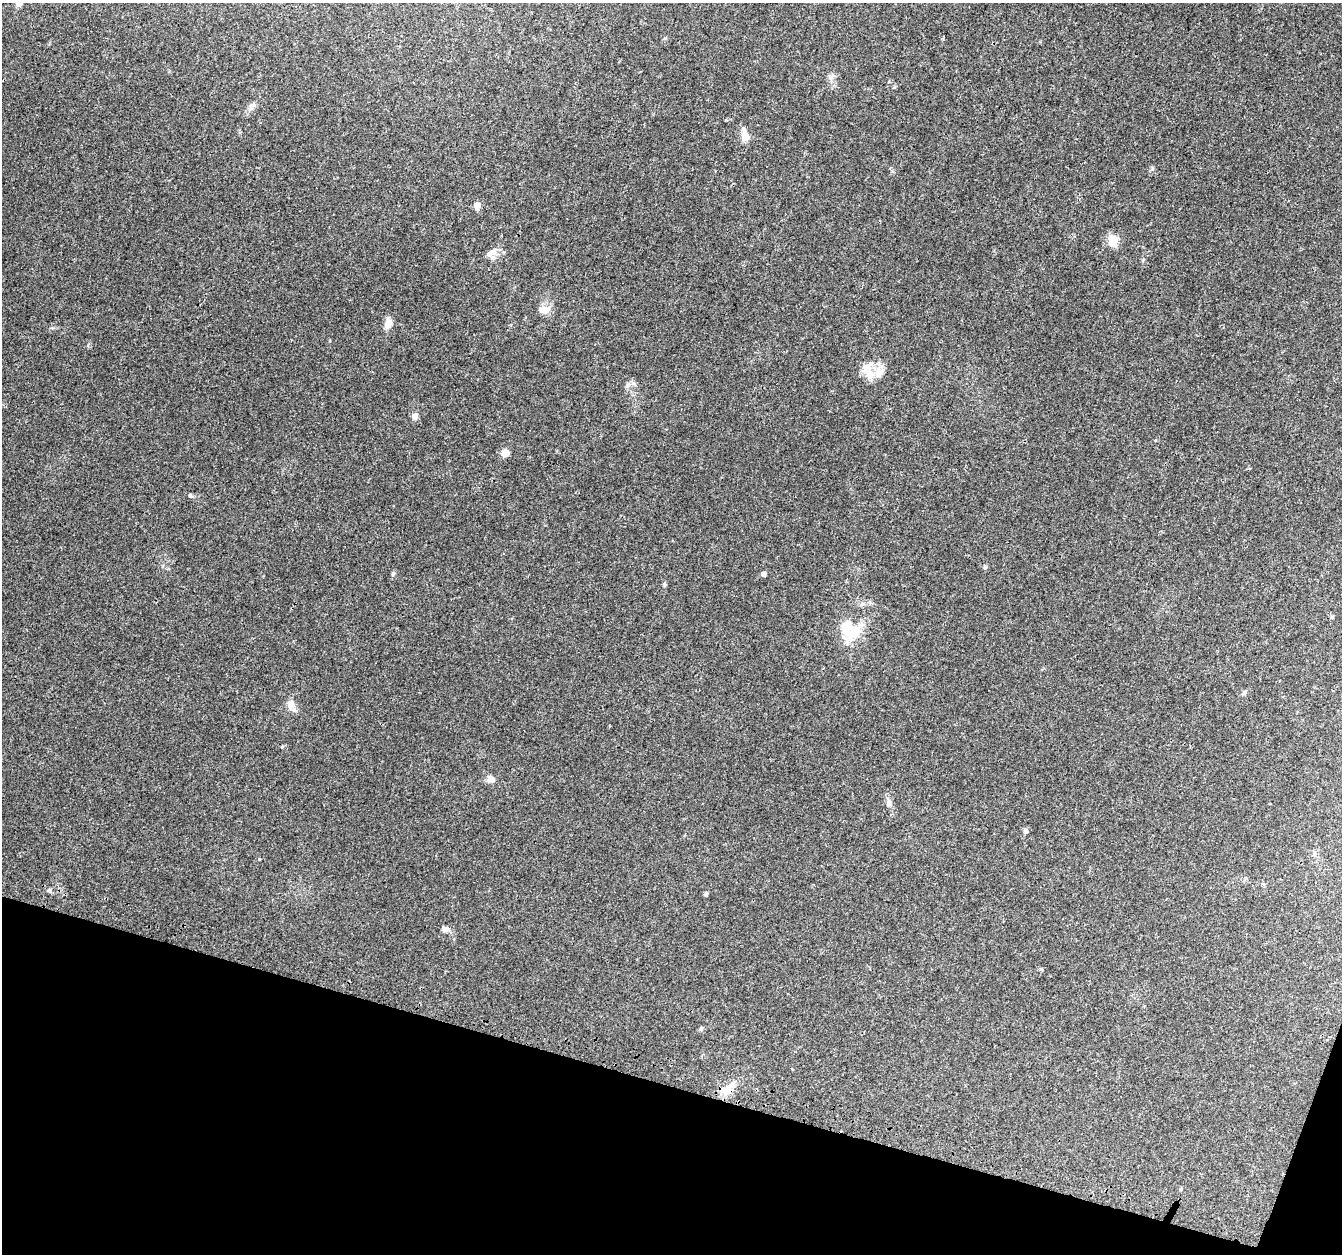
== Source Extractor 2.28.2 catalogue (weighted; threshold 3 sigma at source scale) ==
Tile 15 of 4 x 4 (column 3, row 4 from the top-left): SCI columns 2710-4049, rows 337-1588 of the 5408 x 5619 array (HDU 1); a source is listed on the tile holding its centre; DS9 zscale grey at full resolution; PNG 1344 x 1256 px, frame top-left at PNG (2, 3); no overlay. Shown black and unused: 14% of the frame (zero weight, under 3 of 4 exposures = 4% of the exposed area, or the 3 px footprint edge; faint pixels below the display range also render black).
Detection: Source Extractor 2.28.2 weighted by HDU 2 'WHT'; one run over the whole footprint, this tile lists its part. Background 0.0279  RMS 0.0034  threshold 0.0155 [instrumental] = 3 sigma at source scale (4.5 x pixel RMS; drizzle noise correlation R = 1.50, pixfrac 1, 0.0396/0.0396 arcsec/px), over >= 5 px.
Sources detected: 35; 1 inside a brighter object's white glare — not listed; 2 inside a brighter listed object's ellipse — not listed separately; the other 32 listed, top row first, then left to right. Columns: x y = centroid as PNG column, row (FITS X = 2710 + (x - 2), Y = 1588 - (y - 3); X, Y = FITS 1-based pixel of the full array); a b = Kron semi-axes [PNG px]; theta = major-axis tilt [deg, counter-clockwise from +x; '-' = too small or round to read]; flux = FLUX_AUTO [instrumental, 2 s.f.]
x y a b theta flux
19 3 5 5 - 3.5
831 78 10 5 -90 1
251 107 11 6 66 1.4
745 136 10 9 - 3.2
477 205 6 6 - 2.5
1113 240 6 6 - 12
491 253 16 8 26 2.4
543 309 14 9 -5 3.1
388 324 13 9 66 2.5
867 367 21 10 41 3.6
879 373 14 12 62 3.8
633 383 7 5 -1 0.85
414 416 8 7 - 1.7
505 453 8 7 - 2.6
985 567 5 5 - 0.53
393 574 7 5 64 0.59
764 574 5 5 - 1.1
665 584 6 4 -82 0.53
1332 617 5 5 - 0.46
853 633 32 14 38 8
1244 692 7 4 45 0.58
290 704 15 9 -75 2.5
282 747 6 3 19 0.34
491 779 11 10 - 1.7
889 802 9 5 83 1
1026 830 6 5 - 0.86
1314 854 8 4 -82 0.65
50 890 7 4 -82 0.54
706 894 5 4 - 0.68
445 929 10 7 -12 1.4
701 1029 5 5 - 0.58
727 1089 19 11 42 4.6
Overlapping masked pixels (flux is a lower limit): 1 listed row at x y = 727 1089
Isophote crosses this tile's border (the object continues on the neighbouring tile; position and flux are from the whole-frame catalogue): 1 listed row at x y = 19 3
Unlisted compact peaks at least as high as the median listed source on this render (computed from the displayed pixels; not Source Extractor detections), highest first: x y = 259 859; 190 496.